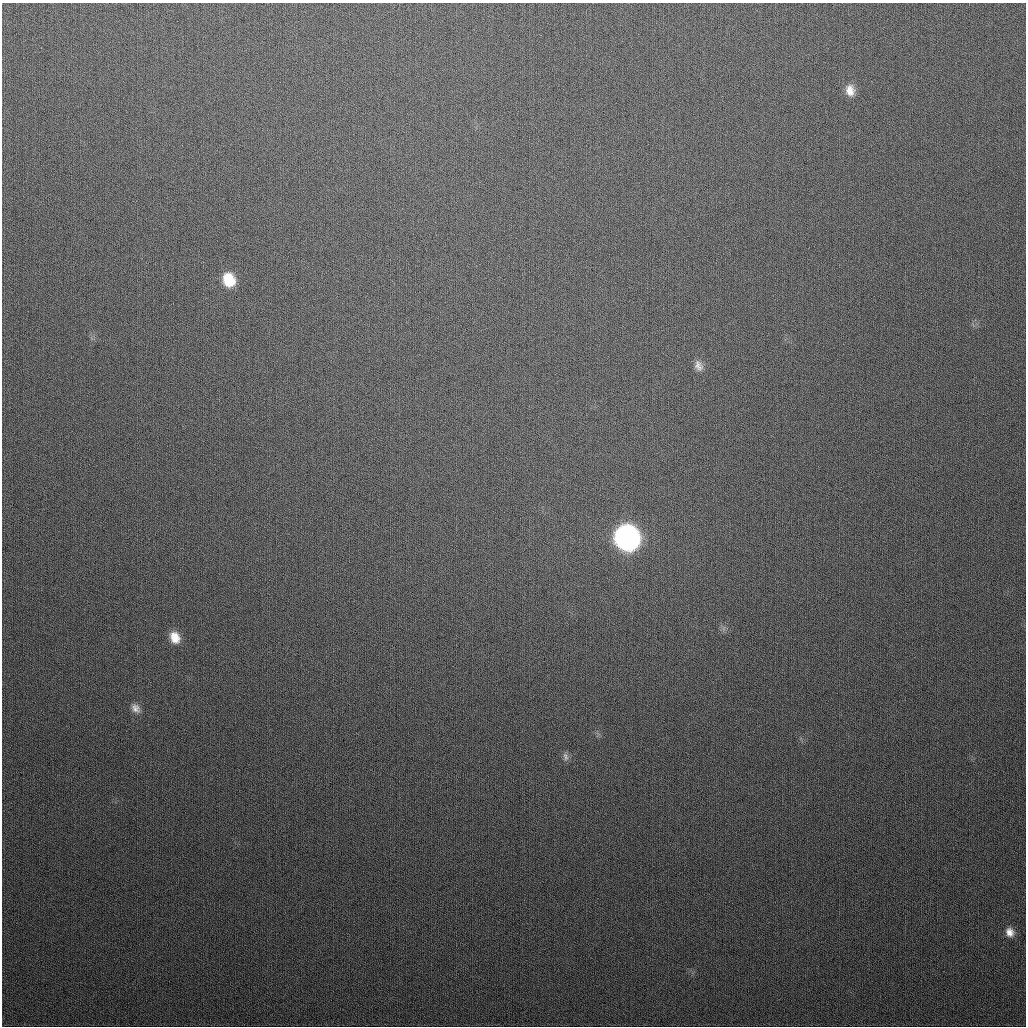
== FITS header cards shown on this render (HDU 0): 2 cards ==
NAXIS1  =                 1024
NAXIS2  =                 1024

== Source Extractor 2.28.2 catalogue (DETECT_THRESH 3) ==
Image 1024 x 1024 px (HDU 0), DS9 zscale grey, 1 PNG px = 1 image px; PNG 1028 x 1028 px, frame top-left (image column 1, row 1024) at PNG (2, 3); no overlay
Background 326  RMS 13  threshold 37.6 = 3 sigma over >= 5 px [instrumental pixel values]
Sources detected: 8; all 8 listed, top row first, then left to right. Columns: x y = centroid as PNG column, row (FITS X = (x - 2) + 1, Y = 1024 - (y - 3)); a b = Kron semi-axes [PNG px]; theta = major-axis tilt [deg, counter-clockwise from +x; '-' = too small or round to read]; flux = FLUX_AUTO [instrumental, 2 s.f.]
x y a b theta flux
850 90 14 11 -82 8900
229 280 14 11 -70 23000
698 366 13 9 -66 5400
627 538 15 13 -67 540000
175 637 13 10 -64 12000
136 708 13 9 -48 5700
565 756 12 6 -70 3200
1010 932 11 10 - 7100